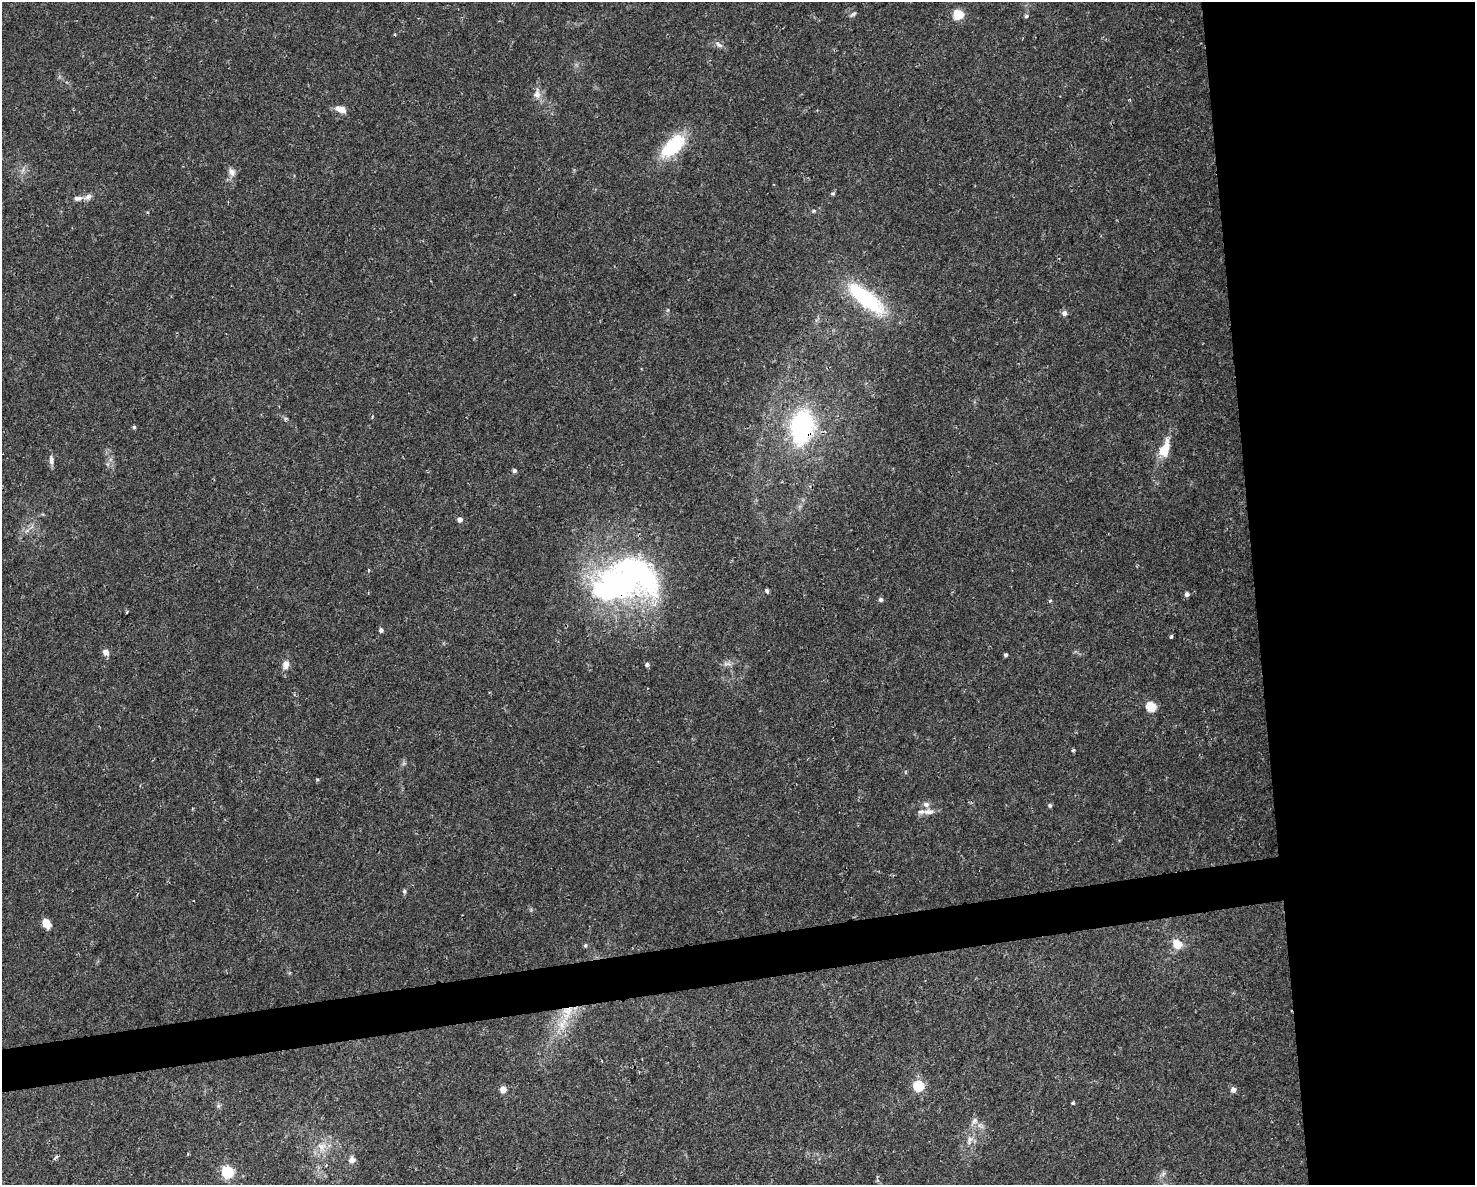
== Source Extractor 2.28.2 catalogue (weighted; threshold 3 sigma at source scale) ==
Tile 6 of 3 x 4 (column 3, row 2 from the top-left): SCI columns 3007-4479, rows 2368-3550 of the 4496 x 4734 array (HDU 1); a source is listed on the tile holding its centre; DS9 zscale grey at full resolution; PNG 1477 x 1187 px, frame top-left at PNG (2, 2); no overlay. Shown black and unused: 18% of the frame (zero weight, under 2 of 3 exposures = <1% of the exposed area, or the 3 px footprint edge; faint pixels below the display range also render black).
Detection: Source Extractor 2.28.2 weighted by HDU 2 'WHT'; one run over the whole footprint, this tile lists its part. Background 0.0143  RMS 0.0026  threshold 0.0117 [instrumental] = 3 sigma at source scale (4.5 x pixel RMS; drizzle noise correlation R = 1.50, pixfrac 1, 0.0396/0.0396 arcsec/px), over >= 5 px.
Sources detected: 63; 1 too faint to see at this stretch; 4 inside a brighter object's white glare — not listed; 3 inside a brighter listed object's ellipse — not listed separately; the other 55 listed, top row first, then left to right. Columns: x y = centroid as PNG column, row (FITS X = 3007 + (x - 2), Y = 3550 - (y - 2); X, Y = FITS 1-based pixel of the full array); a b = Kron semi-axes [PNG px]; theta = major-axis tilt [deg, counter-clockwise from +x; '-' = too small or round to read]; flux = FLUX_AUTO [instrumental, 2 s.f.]
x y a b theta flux
853 14 10 4 35 0.56
958 15 5 5 - 15
1026 16 5 5 - 0.47
395 34 4 3 - 0.32
718 44 13 6 -38 1
537 94 14 9 84 2
341 109 12 7 -23 2.5
674 148 40 20 17 12
232 172 12 8 -49 1.4
832 193 7 3 8 0.34
78 198 12 7 3 1.2
813 211 6 4 12 0.37
866 298 57 19 -38 22
1064 313 7 6 - 0.89
134 427 4 4 - 0.44
802 427 29 19 79 43
1165 449 24 11 71 5.1
51 460 13 6 -84 1.2
514 470 5 4 - 0.76
460 519 5 5 - 1.4
27 530 7 4 20 0.66
636 569 74 65 -24 67
368 570 5 3 - 0.23
767 591 4 3 - 1
1187 594 5 5 - 0.95
881 599 6 5 - 0.58
1050 601 5 3 - 0.29
381 630 5 4 - 0.92
1171 636 4 3 - 0.89
106 652 8 7 - 1.5
1006 655 4 4 - 0.47
727 664 14 4 -3 0.97
286 665 11 8 80 1.8
647 665 5 4 - 0.69
1151 707 5 5 - 14
1073 750 3 3 - 0.53
926 804 9 7 -19 1
1050 805 5 4 - 0.51
929 812 16 7 2 1.8
404 891 6 5 - 0.51
47 923 10 6 -61 3.4
1177 944 9 7 -48 5.2
585 945 5 5 - 0.47
567 1012 24 15 67 8
918 1086 5 5 - 19
503 1090 5 5 - 3.3
1233 1090 5 5 - 1.8
1073 1103 3 3 - 0.86
218 1106 7 4 -89 0.51
975 1121 9 8 - 1.2
969 1140 14 8 74 1.9
322 1147 15 13 81 3.8
55 1158 7 4 43 0.57
352 1160 10 9 - 1.4
227 1172 6 5 - 32
Overlapping masked pixels (flux is a lower limit): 3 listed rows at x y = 802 427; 636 569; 567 1012